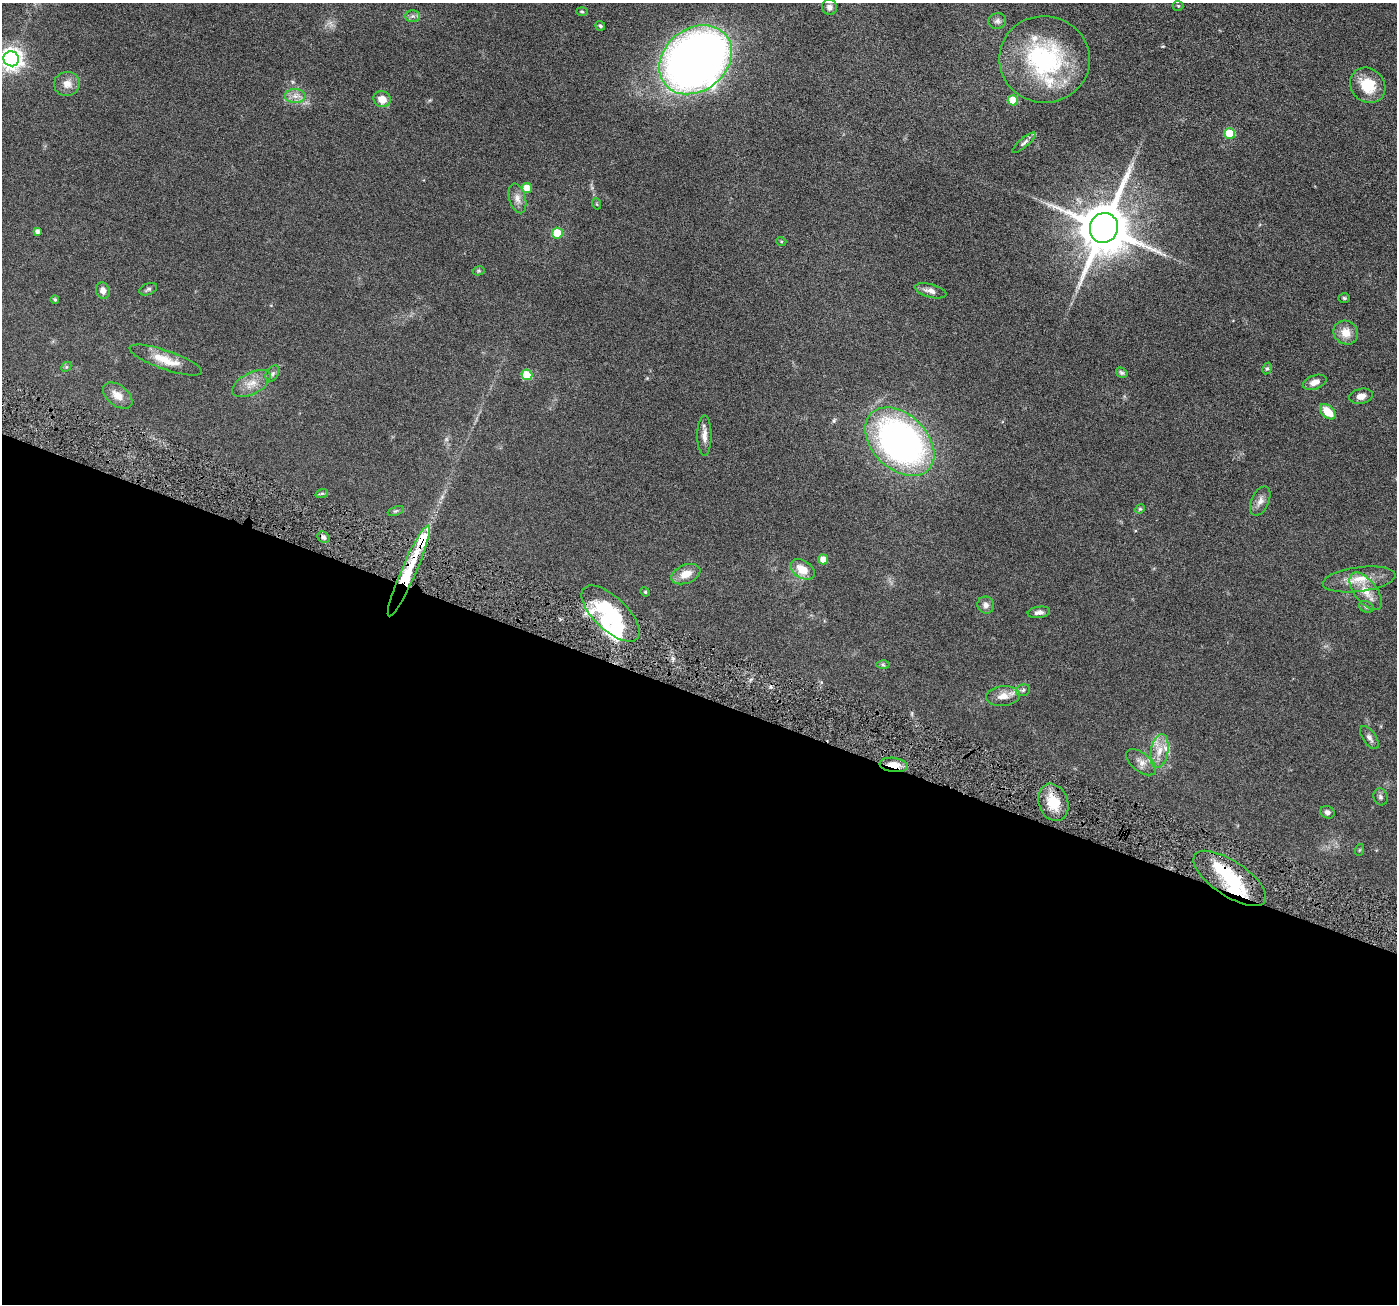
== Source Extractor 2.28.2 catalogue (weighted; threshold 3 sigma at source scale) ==
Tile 14 of 4 x 4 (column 2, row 4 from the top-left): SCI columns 1400-2794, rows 279-1580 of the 5590 x 5630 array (HDU 1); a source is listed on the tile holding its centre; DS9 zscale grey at full resolution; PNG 1399 x 1306 px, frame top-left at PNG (2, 3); each listed source drawn as its Kron ellipse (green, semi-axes under 4 px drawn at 4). Shown black and unused: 47% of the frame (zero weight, under 4 of 8 exposures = <1% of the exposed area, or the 3 px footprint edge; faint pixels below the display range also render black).
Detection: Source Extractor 2.28.2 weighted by HDU 2 'WHT'; one run over the whole footprint, this tile lists its part. Background 0.0679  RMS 0.0049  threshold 0.02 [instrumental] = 3 sigma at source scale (4.09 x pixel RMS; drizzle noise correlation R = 1.36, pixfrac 0.8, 0.05/0.05 arcsec/px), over >= 5 px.
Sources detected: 82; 1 too faint to see at this stretch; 2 inside a brighter object's white glare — neither listed nor drawn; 8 inside a brighter listed object's ellipse — not listed separately; the other 71 listed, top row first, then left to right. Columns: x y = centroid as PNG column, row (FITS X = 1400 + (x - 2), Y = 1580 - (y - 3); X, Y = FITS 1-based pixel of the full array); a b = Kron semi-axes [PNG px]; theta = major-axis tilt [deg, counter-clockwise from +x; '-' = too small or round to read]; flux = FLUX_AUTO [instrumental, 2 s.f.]
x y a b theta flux
1178 6 5 5 - 0.5
829 7 7 7 - 1.8
582 11 6 3 -2 0.53
413 16 7 6 - 1.2
997 21 9 7 15 1.5
600 26 5 4 - 0.66
11 59 8 7 - 300
1044 59 45 43 -6 58
695 60 39 31 39 390
67 84 13 12 - 3.8
1368 85 19 16 -44 12
295 96 10 7 -1 2.5
382 99 8 8 - 4.7
1013 100 5 5 - 11
1230 133 5 5 - 17
1024 143 14 4 41 1.2
527 188 5 5 - 5.6
517 198 15 8 -74 2.8
597 204 5 3 - 0.41
1104 228 15 14 - 2600
37 231 4 4 - 1.5
557 233 5 5 - 13
781 241 5 3 - 0.39
478 271 6 4 11 0.53
148 289 9 5 23 0.99
103 291 8 7 - 2.5
931 291 16 6 -14 2.4
1344 298 6 4 -4 0.63
55 299 4 3 - 0.55
1346 333 13 11 -38 5.5
166 360 38 9 -19 8.3
66 367 6 4 45 0.56
1267 369 6 4 61 0.65
1122 373 6 4 -31 0.8
272 374 9 6 59 1.1
527 375 5 5 - 17
1315 382 12 7 19 2.7
251 383 21 10 28 5.4
118 395 17 10 -38 4.9
1361 396 12 7 10 2.9
1328 412 9 6 -43 7.7
704 436 20 7 90 3.3
900 442 40 27 -44 190
322 493 6 4 19 0.61
1260 501 15 8 66 2.6
1140 509 5 4 - 0.51
396 511 8 4 22 0.72
323 537 6 5 - 1.2
823 559 5 5 - 5.2
803 569 13 8 -32 6.5
409 571 49 7 67 22
686 574 15 9 22 5.3
1359 579 37 12 7 9.2
1366 591 22 11 -52 6.3
645 592 5 4 - 0.5
986 605 8 8 - 2
1366 607 7 5 -21 0.84
1039 612 11 5 8 1.8
611 614 37 16 -43 34
883 665 6 4 -1 0.67
1023 690 7 5 17 0.95
1003 696 17 10 6 3.9
1369 737 13 6 -55 1.8
1159 751 17 8 79 5.1
1141 762 18 9 -38 3.4
894 765 14 7 -7 5.2
1380 797 8 7 - 1.2
1053 802 19 14 -69 10
1327 812 7 6 - 1.4
1359 850 6 4 71 0.48
1230 878 42 17 -34 23
Overlapping masked pixels (flux is a lower limit): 3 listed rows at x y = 409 571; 894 765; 1230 878
Isophote crosses this tile's border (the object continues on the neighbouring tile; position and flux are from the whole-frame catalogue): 1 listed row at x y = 11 59